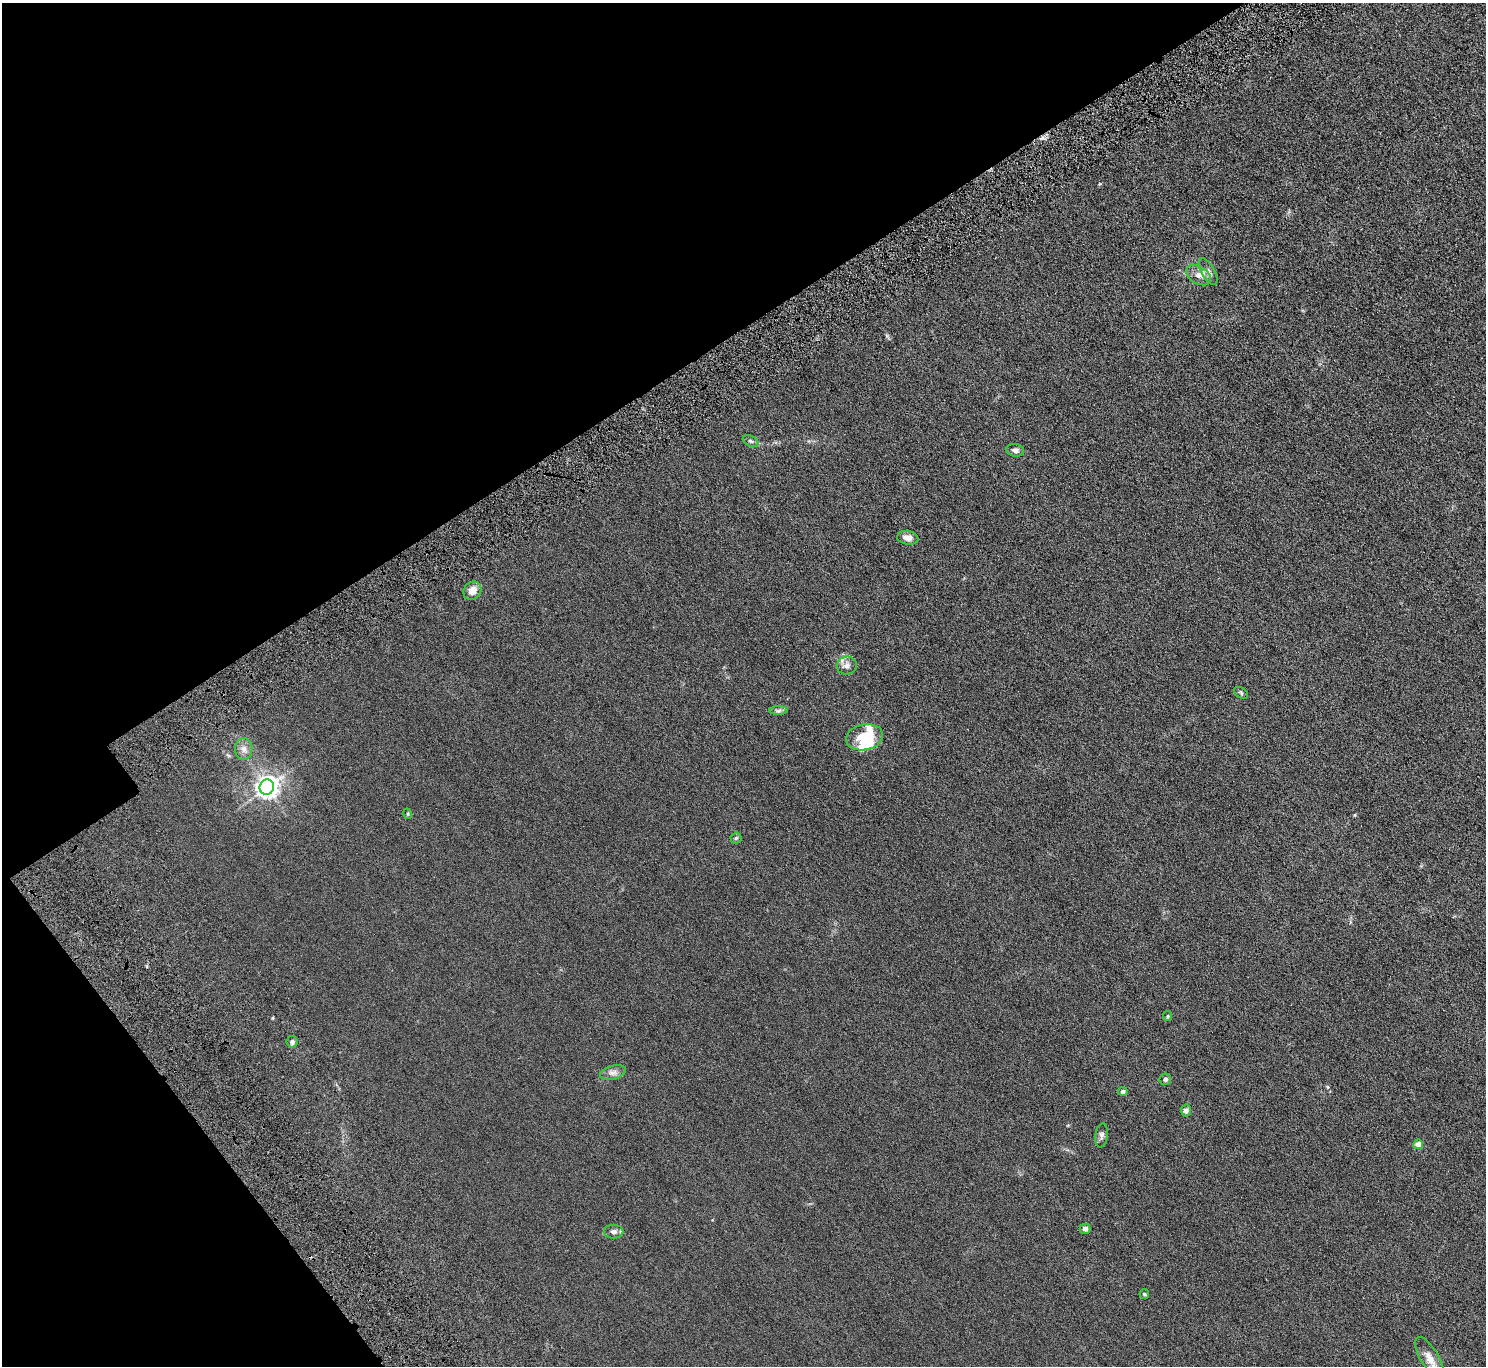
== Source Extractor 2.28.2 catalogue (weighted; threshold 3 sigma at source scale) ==
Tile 5 of 4 x 4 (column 1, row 2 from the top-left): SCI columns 105-1588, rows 2985-4348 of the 6146 x 6105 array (HDU 1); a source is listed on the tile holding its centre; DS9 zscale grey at full resolution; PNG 1488 x 1368 px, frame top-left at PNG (2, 3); each listed source drawn as its Kron ellipse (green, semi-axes under 4 px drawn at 4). Shown black and unused: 30% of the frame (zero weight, under 4 of 8 exposures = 5% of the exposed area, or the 3 px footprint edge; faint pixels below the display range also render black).
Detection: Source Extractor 2.28.2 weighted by HDU 2 'WHT'; one run over the whole footprint, this tile lists its part. Background 0.0318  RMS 0.0058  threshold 0.0239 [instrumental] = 3 sigma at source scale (4.09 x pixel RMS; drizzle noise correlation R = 1.36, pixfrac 0.8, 0.05/0.05 arcsec/px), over >= 5 px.
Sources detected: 28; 1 inside a brighter object's white glare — neither listed nor drawn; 1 inside a brighter listed object's ellipse — not listed separately; the other 26 listed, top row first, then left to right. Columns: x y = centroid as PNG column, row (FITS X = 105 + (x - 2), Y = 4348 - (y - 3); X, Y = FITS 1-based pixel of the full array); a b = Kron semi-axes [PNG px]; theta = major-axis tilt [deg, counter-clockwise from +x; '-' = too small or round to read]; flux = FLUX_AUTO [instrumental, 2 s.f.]
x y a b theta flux
1208 272 15 6 -61 2.3
1199 275 13 8 -31 3.3
751 441 8 5 -27 1.1
1015 450 9 6 -9 1.8
908 538 11 7 -9 3.4
472 591 10 8 52 4.9
847 666 10 9 - 2.8
1241 693 8 5 -31 0.74
779 711 9 4 1 1.1
864 737 19 13 10 12
244 749 11 8 89 3
267 787 8 7 - 330
408 814 5 3 - 0.46
736 838 5 5 - 0.7
1168 1016 5 4 - 0.62
292 1042 6 5 - 1.6
613 1073 13 7 16 2.4
1165 1079 6 5 - 1.1
1123 1091 5 4 - 1.5
1186 1110 6 5 - 1.6
1102 1135 12 6 83 1.5
1418 1144 5 4 - 3.9
1085 1229 5 5 - 1.6
614 1232 9 7 0 1.8
1144 1294 5 5 - 0.56
1430 1358 24 9 -59 4.7
Isophote crosses this tile's border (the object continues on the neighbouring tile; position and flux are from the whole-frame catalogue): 1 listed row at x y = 1430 1358